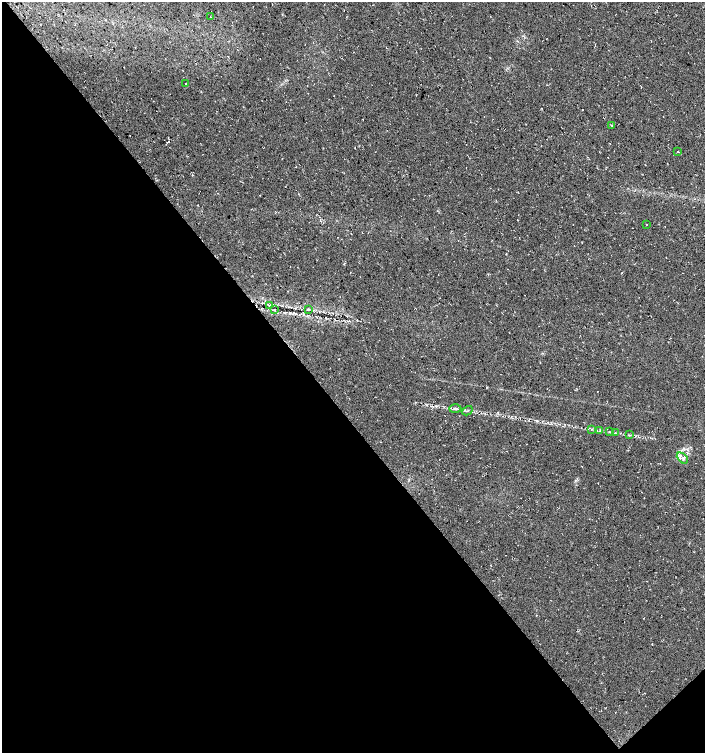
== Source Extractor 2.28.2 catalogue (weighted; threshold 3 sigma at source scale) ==
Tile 14 of 4 x 4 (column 2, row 4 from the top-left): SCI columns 1550-2954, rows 5-1506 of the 5974 x 6011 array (HDU 1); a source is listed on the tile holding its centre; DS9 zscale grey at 2 x 2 block average (1 PNG px = mean of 2 x 2 image px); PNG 707 x 755 px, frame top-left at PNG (2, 2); each listed source drawn as its Kron ellipse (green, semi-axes under 4 px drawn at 4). Shown black and unused: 45% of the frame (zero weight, under 3 of 4 exposures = <1% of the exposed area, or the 3 px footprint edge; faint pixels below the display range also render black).
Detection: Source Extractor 2.28.2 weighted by HDU 2 'WHT'; one run over the whole footprint, this tile lists its part. Background 0.0145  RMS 0.0052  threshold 0.0235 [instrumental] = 3 sigma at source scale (4.5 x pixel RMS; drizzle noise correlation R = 1.50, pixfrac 1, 0.0396/0.0396 arcsec/px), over >= 5 px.
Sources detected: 16; all 16 listed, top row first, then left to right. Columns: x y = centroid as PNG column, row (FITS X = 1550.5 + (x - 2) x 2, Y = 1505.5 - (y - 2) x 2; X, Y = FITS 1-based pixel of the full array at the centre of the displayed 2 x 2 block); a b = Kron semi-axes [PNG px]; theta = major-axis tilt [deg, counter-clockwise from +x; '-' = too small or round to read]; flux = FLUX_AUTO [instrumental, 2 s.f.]
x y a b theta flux
210 17 2 2 - 0.39
185 84 2 2 - 0.47
612 125 3 2 - 0.78
678 152 3 2 - 0.7
646 224 2 2 - 0.49
269 306 2 2 - 3
275 309 3 2 - 1
308 310 4 3 - 1.2
455 409 6 3 1 2.4
467 411 5 2 - 0.75
592 429 3 2 - 0.59
600 430 3 2 - 1.3
610 432 3 2 - 0.61
615 433 3 2 - 0.82
629 435 4 2 - 0.83
682 458 7 3 -44 2.9
Diffuse or blended objects may show on this block-average render without a row.